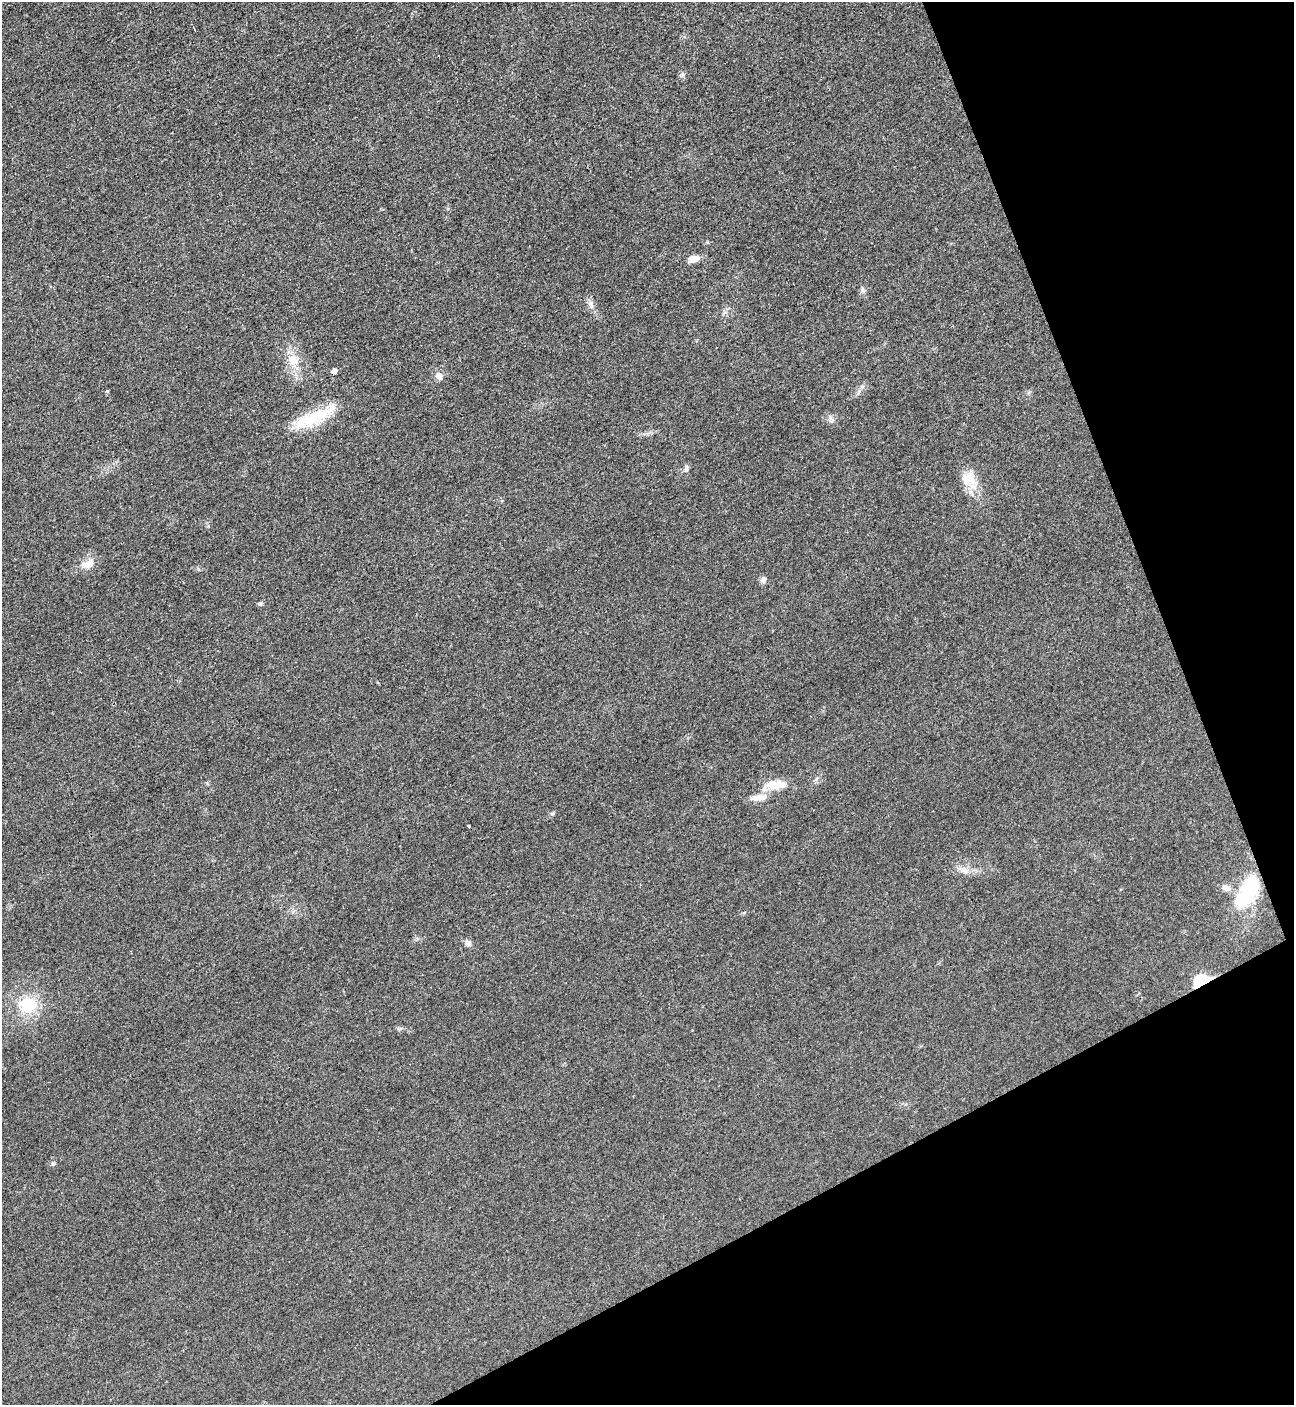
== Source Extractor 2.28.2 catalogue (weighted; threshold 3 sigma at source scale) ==
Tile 12 of 4 x 4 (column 4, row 3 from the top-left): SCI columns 4036-5327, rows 1425-2827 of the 5627 x 5645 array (HDU 1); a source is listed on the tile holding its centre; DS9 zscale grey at full resolution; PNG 1296 x 1407 px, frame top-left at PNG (2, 2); no overlay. Shown black and unused: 21% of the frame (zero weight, under 3 of 4 exposures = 1% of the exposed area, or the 3 px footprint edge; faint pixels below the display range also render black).
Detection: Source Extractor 2.28.2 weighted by HDU 2 'WHT'; one run over the whole footprint, this tile lists its part. Background 0.035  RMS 0.0048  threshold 0.0217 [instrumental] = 3 sigma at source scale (4.5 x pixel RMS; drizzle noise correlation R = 1.50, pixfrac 1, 0.05/0.05 arcsec/px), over >= 5 px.
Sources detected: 26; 1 inside a brighter listed object's ellipse — not listed separately; the other 25 listed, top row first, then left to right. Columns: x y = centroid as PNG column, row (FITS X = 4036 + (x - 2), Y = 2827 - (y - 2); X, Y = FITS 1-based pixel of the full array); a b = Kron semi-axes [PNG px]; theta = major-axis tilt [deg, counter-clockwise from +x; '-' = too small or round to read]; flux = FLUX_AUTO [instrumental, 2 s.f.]
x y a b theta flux
682 74 8 5 49 1.2
694 258 14 8 15 3.7
863 290 8 6 -51 1.3
591 303 8 7 - 1.9
293 360 16 14 -85 7.8
334 371 5 5 - 2.5
439 376 11 8 -61 2.6
311 418 55 16 22 23
830 418 9 4 -81 1.4
686 467 10 5 73 1.2
971 479 31 13 -63 10
88 564 16 10 25 6
763 580 9 7 83 1.8
260 604 7 5 -11 0.77
774 785 31 12 6 9.5
759 797 22 8 8 5
553 813 8 4 36 0.79
469 826 3 3 - 1.1
963 870 18 7 -26 3.5
1226 888 12 8 -25 2.8
1248 891 41 20 61 33
469 943 9 7 -67 1.7
1202 981 8 6 20 55
27 1005 27 24 2 19
53 1163 7 5 86 1.1
Overlapping masked pixels (flux is a lower limit): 1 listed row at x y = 1202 981
Unlisted compact peaks at least as high as the median listed source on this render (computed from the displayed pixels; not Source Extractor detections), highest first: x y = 107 391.